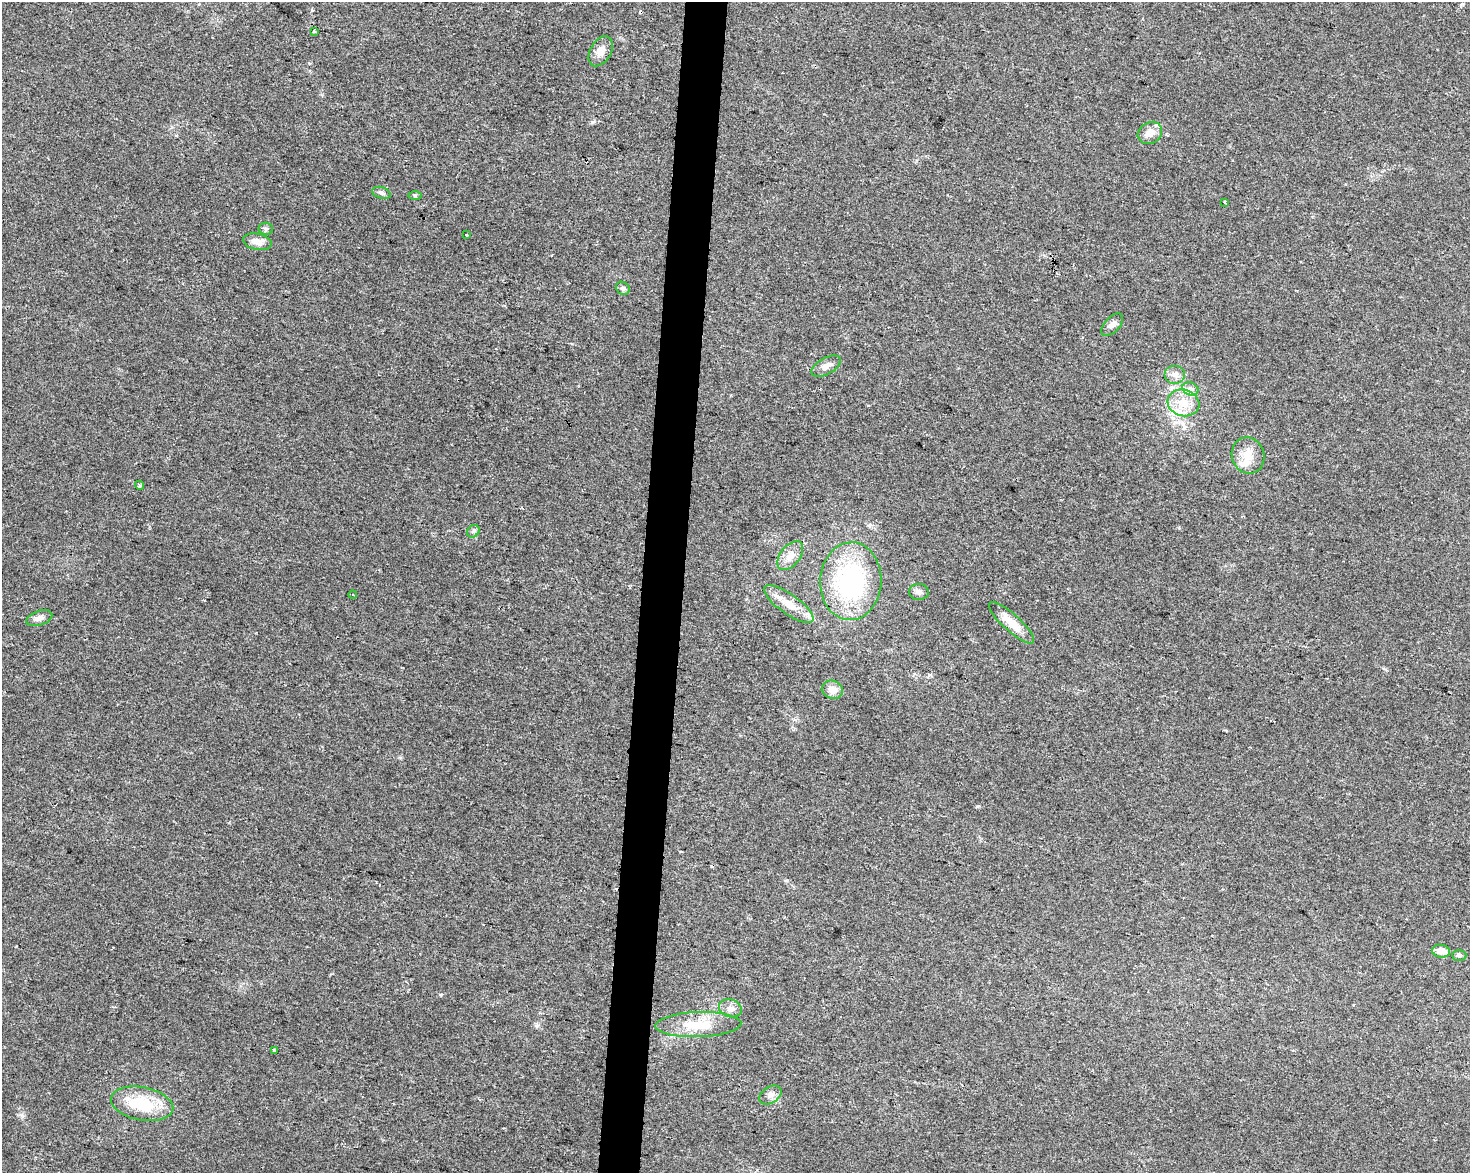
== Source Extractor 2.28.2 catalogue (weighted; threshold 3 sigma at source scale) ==
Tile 8 of 3 x 4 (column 2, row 3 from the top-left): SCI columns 1753-3220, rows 1172-2342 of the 4915 x 4692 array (HDU 1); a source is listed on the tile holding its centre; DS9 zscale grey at full resolution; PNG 1472 x 1175 px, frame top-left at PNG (2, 2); each listed source drawn as its Kron ellipse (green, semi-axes under 4 px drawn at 4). Shown black and unused: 3% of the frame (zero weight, under 2 of 3 exposures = <1% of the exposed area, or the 3 px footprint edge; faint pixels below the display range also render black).
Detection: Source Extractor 2.28.2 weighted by HDU 2 'WHT'; one run over the whole footprint, this tile lists its part. Background 0.0211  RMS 0.0045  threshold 0.0201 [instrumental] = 3 sigma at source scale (4.5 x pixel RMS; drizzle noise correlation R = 1.50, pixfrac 1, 0.0396/0.0396 arcsec/px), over >= 5 px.
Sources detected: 36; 1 cosmic-ray / hot-pixel residue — neither listed nor drawn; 2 inside a brighter listed object's ellipse — not listed separately; the other 33 listed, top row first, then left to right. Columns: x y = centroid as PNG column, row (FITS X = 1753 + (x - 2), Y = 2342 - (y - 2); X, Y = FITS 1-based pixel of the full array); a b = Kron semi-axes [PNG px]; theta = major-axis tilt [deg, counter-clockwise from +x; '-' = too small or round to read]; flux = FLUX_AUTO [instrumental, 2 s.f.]
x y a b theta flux
314 31 3 2 - 0.62
601 51 16 10 59 4.2
1150 133 13 10 31 4.1
381 193 9 5 -18 1.5
415 195 6 4 0 0.64
1225 203 3 3 - 0.9
266 229 7 6 - 1
466 235 3 3 - 0.61
257 242 14 8 -12 4.3
623 288 7 6 - 1
1112 325 14 7 46 2.4
826 366 16 8 29 3.2
1175 374 10 9 - 2.8
1190 389 8 6 -22 1.8
1183 403 16 13 -17 8.5
1248 455 18 16 -73 7
139 485 5 4 - 0.94
473 531 7 5 45 1.1
790 556 17 10 52 4.4
851 581 39 30 87 60
919 592 10 8 3 1.8
353 595 4 3 - 0.43
789 604 29 10 -35 7.3
39 618 13 7 18 2.2
1012 623 29 8 -42 7.7
832 690 11 9 -22 4.2
1441 951 9 6 -12 4.8
1459 955 7 5 1 1
730 1008 12 8 -18 2.7
698 1024 43 12 2 13
274 1050 3 3 - 1.3
770 1095 12 8 34 2.2
142 1104 31 16 -11 20
Unlisted compact peaks at least as high as the median listed source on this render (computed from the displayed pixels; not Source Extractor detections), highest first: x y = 592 122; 977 806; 312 10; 441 995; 21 1115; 400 758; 930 675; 786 880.